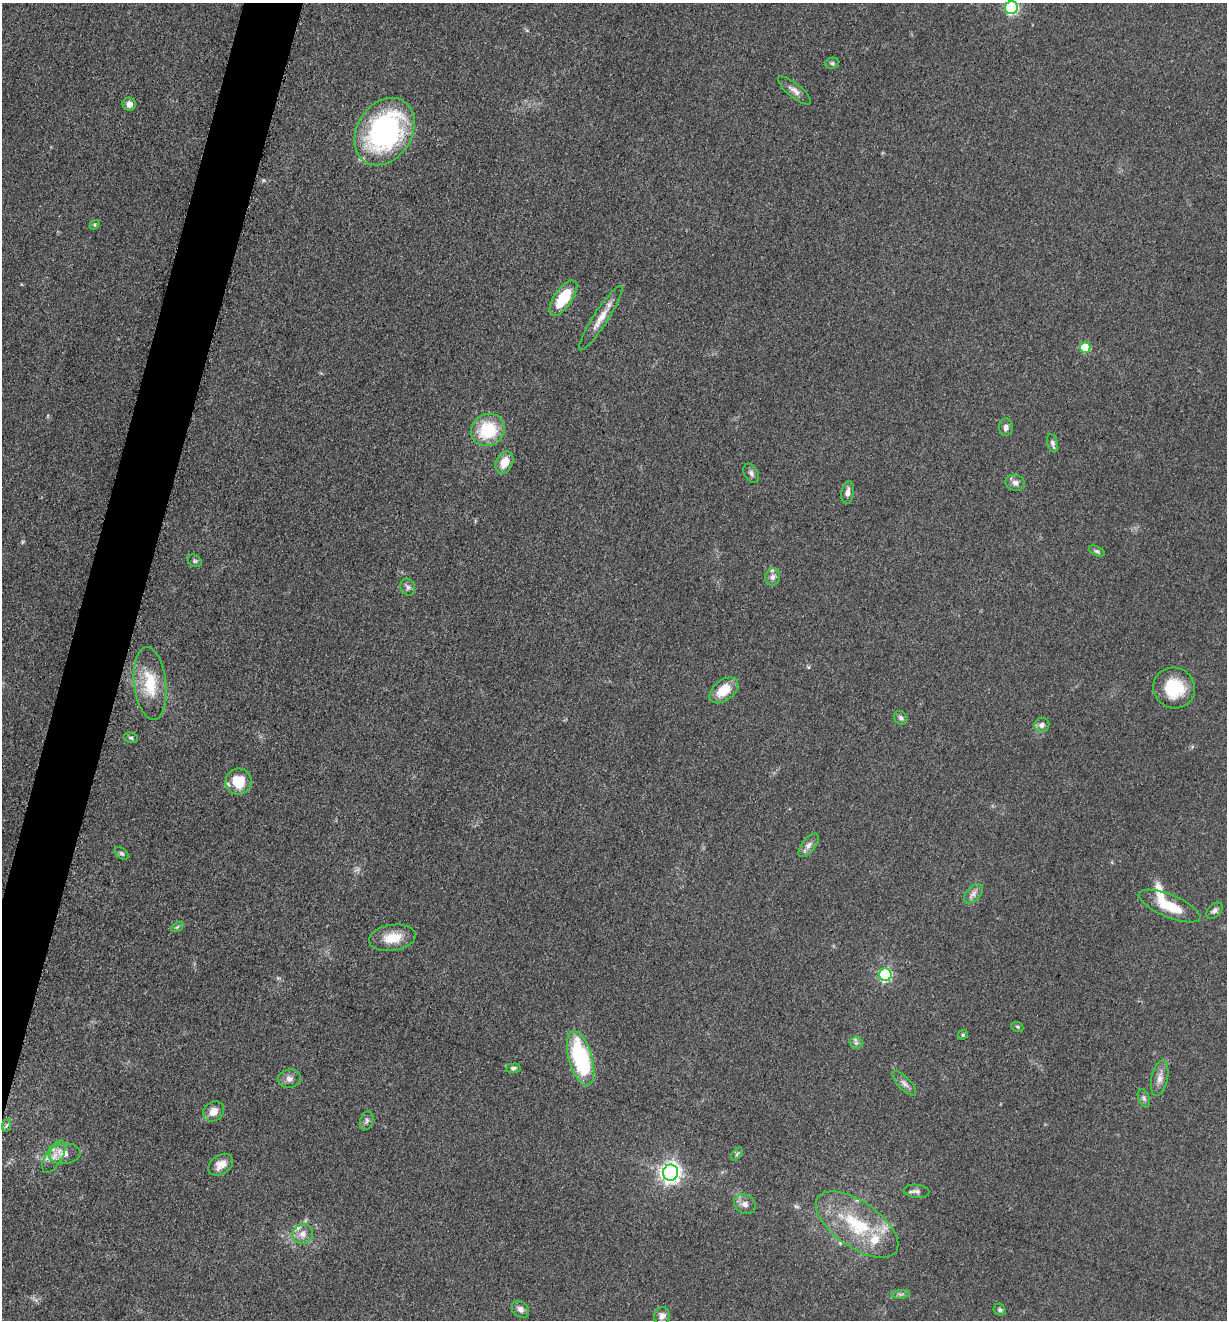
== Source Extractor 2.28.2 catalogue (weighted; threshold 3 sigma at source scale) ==
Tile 7 of 4 x 4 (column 3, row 2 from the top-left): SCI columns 2715-3939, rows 2648-3965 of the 5305 x 5292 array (HDU 1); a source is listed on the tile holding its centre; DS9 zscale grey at full resolution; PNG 1229 x 1322 px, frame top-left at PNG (2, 3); each listed source drawn as its Kron ellipse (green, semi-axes under 4 px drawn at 4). Shown black and unused: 4% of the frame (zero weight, under 3 of 5 exposures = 1% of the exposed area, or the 3 px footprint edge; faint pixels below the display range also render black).
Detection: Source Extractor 2.28.2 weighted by HDU 2 'WHT'; one run over the whole footprint, this tile lists its part. Background 0.0512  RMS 0.0057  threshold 0.0255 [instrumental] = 3 sigma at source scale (4.5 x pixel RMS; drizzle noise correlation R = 1.50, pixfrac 1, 0.05/0.05 arcsec/px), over >= 5 px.
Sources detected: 66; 1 too faint to see at this stretch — neither listed nor drawn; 5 inside a brighter listed object's ellipse — not listed separately; the other 60 listed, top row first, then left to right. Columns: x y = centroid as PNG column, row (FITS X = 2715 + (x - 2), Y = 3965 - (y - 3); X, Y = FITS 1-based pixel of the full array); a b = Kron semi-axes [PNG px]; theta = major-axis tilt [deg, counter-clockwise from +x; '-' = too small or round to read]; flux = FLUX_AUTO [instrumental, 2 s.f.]
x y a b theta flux
1011 8 6 6 - 73
832 63 7 5 9 1.1
795 90 21 6 -39 3.6
129 104 6 6 - 3.4
384 131 36 27 57 120
94 225 5 4 - 0.73
563 298 20 9 55 21
601 318 38 7 57 8.2
1085 348 5 5 - 25
1006 427 8 7 - 2.2
488 430 17 15 29 26
1053 443 9 5 -76 1.7
505 462 11 8 64 7.9
751 473 10 7 -58 2
1015 483 10 8 -13 2.9
848 493 11 6 82 3.1
1097 551 8 4 -24 1.2
195 561 7 6 - 1.2
773 577 9 7 73 2.4
408 587 8 7 - 1.8
150 683 36 16 -83 22
1174 688 21 20 - 23
724 690 16 10 39 14
901 718 7 6 - 1.3
1042 725 7 7 - 2.5
131 738 7 5 -18 1.1
238 781 13 13 - 16
809 845 14 6 51 2.9
122 853 7 5 -38 1.1
973 894 12 6 46 2.9
1170 906 33 11 -22 15
1215 911 9 6 45 2
177 927 7 4 32 0.86
392 938 23 13 9 12
885 975 6 6 - 65
1017 1027 6 4 -22 0.82
963 1035 5 4 - 0.81
856 1043 6 6 - 1.5
581 1058 28 11 -74 62
513 1068 7 5 5 1.5
1160 1078 18 8 78 4.2
289 1079 11 9 6 3.1
904 1083 16 6 -46 2.8
1144 1098 9 5 -70 1.6
214 1111 11 9 39 5.5
367 1121 10 6 71 1.8
7 1125 6 4 70 0.98
64 1154 16 10 5 5.8
737 1154 7 4 53 1
54 1157 18 8 60 5.8
221 1165 13 9 35 5
671 1173 8 7 - 300
917 1191 13 6 -5 2.3
745 1204 11 9 -31 3.4
857 1224 48 23 -35 40
303 1234 10 9 - 4
900 1294 9 3 5 1.3
520 1309 9 7 -44 2.9
1000 1310 6 5 - 1.1
662 1316 8 8 - 3
Isophote crosses this tile's border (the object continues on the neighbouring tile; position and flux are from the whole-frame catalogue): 1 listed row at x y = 1011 8